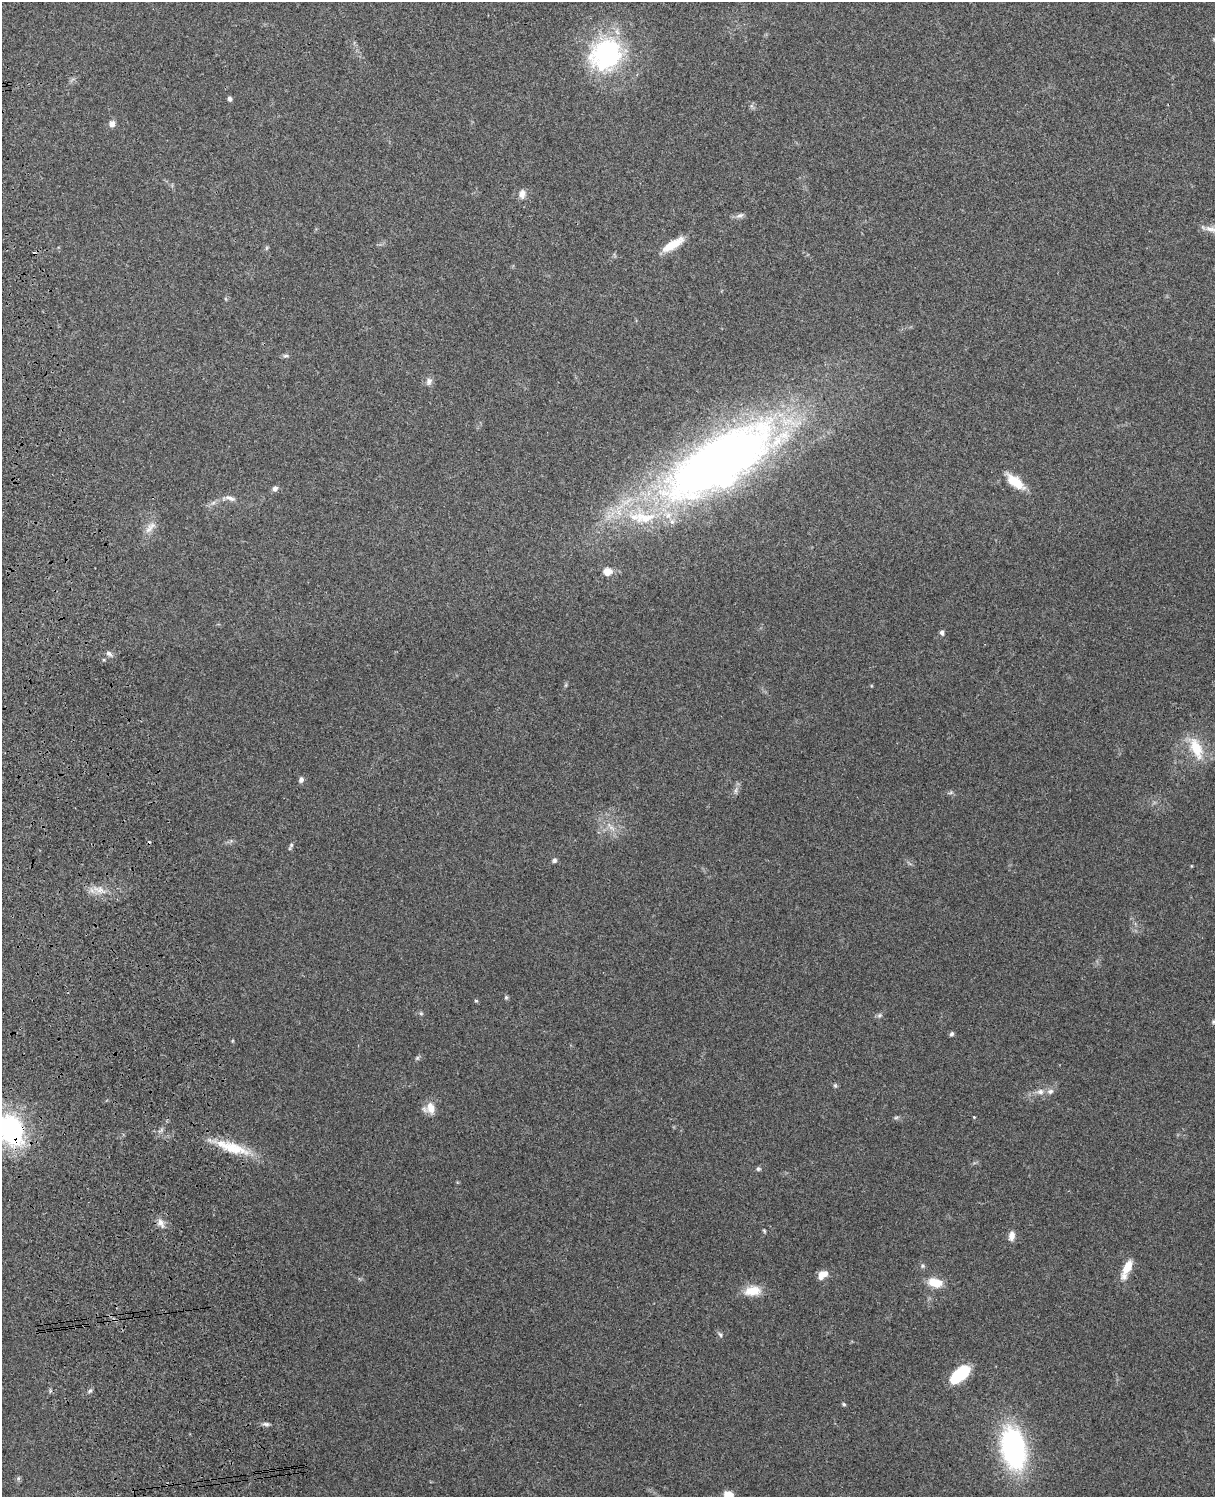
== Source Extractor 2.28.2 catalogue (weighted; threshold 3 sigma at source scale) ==
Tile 7 of 4 x 3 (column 3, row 2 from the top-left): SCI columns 2543-3755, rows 1660-3154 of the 5088 x 4927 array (HDU 1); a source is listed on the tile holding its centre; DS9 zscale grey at full resolution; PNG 1217 x 1499 px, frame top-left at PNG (2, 2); no overlay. Shown black and unused: <1% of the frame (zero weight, under 3 of 4 exposures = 6% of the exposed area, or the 3 px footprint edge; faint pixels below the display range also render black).
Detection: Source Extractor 2.28.2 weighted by HDU 2 'WHT'; one run over the whole footprint, this tile lists its part. Background 0.211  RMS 0.0082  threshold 0.037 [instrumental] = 3 sigma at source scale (4.5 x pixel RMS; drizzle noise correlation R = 1.50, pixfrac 1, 0.05/0.05 arcsec/px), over >= 5 px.
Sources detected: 60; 1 cosmic-ray / hot-pixel residue — not listed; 2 inside a brighter listed object's ellipse — not listed separately; the other 57 listed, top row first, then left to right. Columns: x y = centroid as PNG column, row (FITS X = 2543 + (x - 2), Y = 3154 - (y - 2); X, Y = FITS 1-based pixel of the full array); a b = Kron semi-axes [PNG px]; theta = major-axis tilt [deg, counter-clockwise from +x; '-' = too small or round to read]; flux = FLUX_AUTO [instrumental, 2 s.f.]
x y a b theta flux
606 54 42 38 49 110
229 99 4 4 - 2.6
112 124 8 7 - 3.9
522 194 12 8 84 4.8
740 216 11 6 24 2.9
673 244 30 9 31 15
286 356 8 4 0 1.7
429 381 10 7 73 3.5
720 461 106 38 31 850
1015 482 24 10 -38 17
275 488 7 6 - 2.9
230 498 16 6 -17 4.2
213 503 7 4 19 1.9
149 529 19 8 66 7.4
607 572 11 9 3 7.3
942 633 6 5 - 2.6
109 654 9 5 -43 2.4
566 685 7 4 71 1.1
1196 748 33 14 -68 22
301 780 7 5 57 2.7
736 790 7 4 71 2
950 793 6 4 19 1.3
611 827 18 6 -44 6
291 845 6 5 - 1.4
554 860 6 5 - 1.8
100 890 11 7 23 5.9
506 997 6 5 - 1.3
476 1001 5 4 - 1.1
421 1013 6 4 -1 1.2
879 1015 7 6 - 1.8
1213 1022 6 5 - 1.2
951 1034 5 5 - 1.8
417 1058 6 5 - 1.4
835 1085 6 5 - 1.3
1040 1092 10 8 -15 4.2
430 1108 14 13 - 9.7
896 1117 7 4 2 1.4
974 1117 4 3 - 0.7
11 1130 23 16 -71 140
232 1148 50 12 -18 28
758 1169 6 5 - 1.5
161 1223 15 7 -63 4.8
764 1231 5 4 - 0.96
1011 1236 11 7 78 5.4
922 1266 6 5 - 1.6
1127 1267 24 9 60 12
823 1274 12 8 41 8
935 1282 18 11 -13 13
752 1291 21 12 7 14
720 1334 7 6 - 1.8
959 1374 22 11 41 34
90 1391 7 5 32 1.5
844 1404 5 4 - 1.2
266 1424 9 5 -14 2.2
1013 1448 36 20 -78 160
18 1478 6 4 89 1.4
729 1496 11 9 -49 10
Overlapping masked pixels (flux is a lower limit): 1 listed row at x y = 11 1130
Isophote crosses this tile's border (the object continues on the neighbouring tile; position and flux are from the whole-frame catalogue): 3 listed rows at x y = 1213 1022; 11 1130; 729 1496